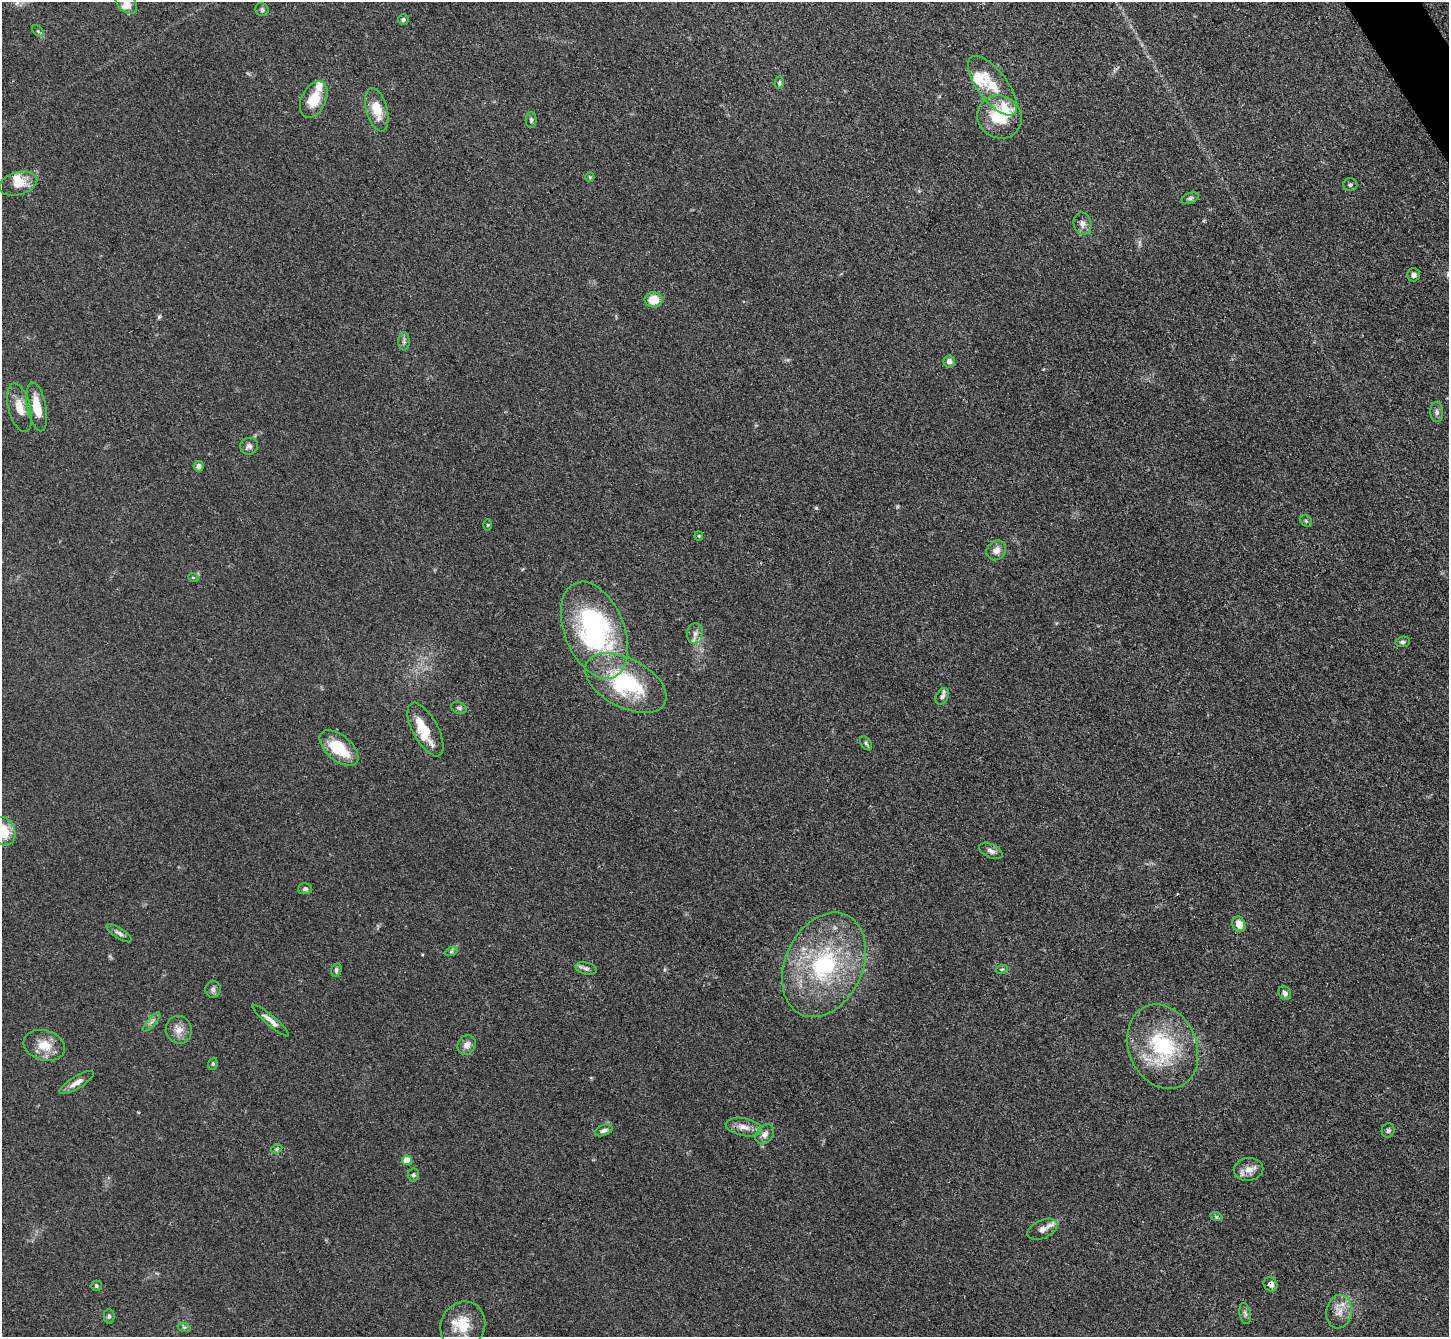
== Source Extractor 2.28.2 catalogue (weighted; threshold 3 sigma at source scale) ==
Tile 10 of 4 x 4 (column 2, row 3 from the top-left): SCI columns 1464-2910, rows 1641-2975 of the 5823 x 5815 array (HDU 1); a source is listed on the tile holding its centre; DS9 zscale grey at full resolution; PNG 1451 x 1339 px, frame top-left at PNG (2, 2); each listed source drawn as its Kron ellipse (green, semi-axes under 4 px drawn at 4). Shown black and unused: <1% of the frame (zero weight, under 3 of 4 exposures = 2% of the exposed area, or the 3 px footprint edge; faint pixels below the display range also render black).
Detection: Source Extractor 2.28.2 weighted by HDU 2 'WHT'; one run over the whole footprint, this tile lists its part. Background 0.0654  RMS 0.0057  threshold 0.0258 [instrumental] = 3 sigma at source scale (4.5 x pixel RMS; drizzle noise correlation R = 1.50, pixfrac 1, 0.05/0.05 arcsec/px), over >= 5 px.
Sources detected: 83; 1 inside a brighter object's white glare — neither listed nor drawn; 7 inside a brighter listed object's ellipse — not listed separately; the other 75 listed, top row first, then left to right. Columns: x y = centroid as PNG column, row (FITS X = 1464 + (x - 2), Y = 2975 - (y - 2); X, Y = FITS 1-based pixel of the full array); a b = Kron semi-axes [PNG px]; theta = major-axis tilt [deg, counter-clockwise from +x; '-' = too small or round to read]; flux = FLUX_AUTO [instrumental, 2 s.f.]
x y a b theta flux
126 2 13 8 -50 4.5
262 10 7 6 - 1.4
403 20 5 5 - 1.2
38 31 7 4 -45 1.2
779 83 6 4 -89 0.93
993 86 36 15 -53 16
314 99 19 12 63 13
377 110 22 10 -75 12
999 117 23 21 -32 23
531 120 8 5 -90 1.3
590 177 5 4 - 0.63
18 184 19 11 16 8.3
1350 185 7 6 - 1.3
1190 198 9 5 18 1.2
1082 224 11 9 -76 3.3
1413 275 6 6 - 2.1
654 300 9 7 -6 11
404 341 9 5 -90 1.6
949 361 6 6 - 2.7
37 407 24 9 -79 11
19 408 25 11 -75 8.2
1437 412 10 6 -84 1.8
249 446 9 8 - 2
199 466 5 5 - 1.9
1306 521 6 5 - 0.94
488 525 6 4 89 0.59
699 536 4 4 - 0.58
996 550 10 9 - 3.9
193 577 5 3 - 0.5
594 630 51 30 -68 110
695 633 10 8 83 3.1
1403 642 7 5 5 1.4
626 683 44 24 -28 54
942 696 9 6 60 1.9
459 708 8 5 -19 1.3
425 730 30 12 -61 13
866 743 8 5 -54 1.1
339 748 23 12 -40 22
3 831 14 11 -65 14
991 851 12 7 -25 2.7
305 889 7 5 2 1.4
1239 924 8 6 -62 5.7
119 933 15 5 -33 2.1
451 952 7 4 19 0.98
824 965 55 38 65 78
586 968 11 6 -14 1.9
1002 969 6 3 18 0.67
336 970 7 5 74 1.3
213 989 8 7 - 1.9
1285 993 7 6 - 2
271 1021 23 5 -40 3.8
151 1022 12 3 48 1.5
179 1030 14 12 -72 5.8
44 1045 21 15 -17 11
467 1045 10 9 - 3.8
1163 1047 44 34 -67 53
213 1064 6 4 70 0.89
77 1083 19 6 31 4.3
744 1127 18 9 -11 5.1
604 1130 9 5 21 2
1388 1130 7 6 - 1.3
765 1134 11 8 52 3.1
277 1149 6 4 28 0.87
407 1160 5 4 - 10
1249 1169 15 11 9 5.5
413 1175 6 5 - 1.1
1216 1216 6 4 -20 0.92
1042 1229 16 9 24 4.3
1271 1284 7 6 - 2.1
96 1286 5 5 - 1.1
1339 1312 17 12 80 6.9
1245 1314 11 5 -79 1.6
109 1316 7 5 90 1.2
463 1325 24 22 59 15
184 1327 7 4 -18 0.94
Overlapping masked pixels (flux is a lower limit): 1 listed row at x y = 1271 1284
Isophote crosses this tile's border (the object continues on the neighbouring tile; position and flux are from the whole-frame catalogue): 2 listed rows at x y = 126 2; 3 831